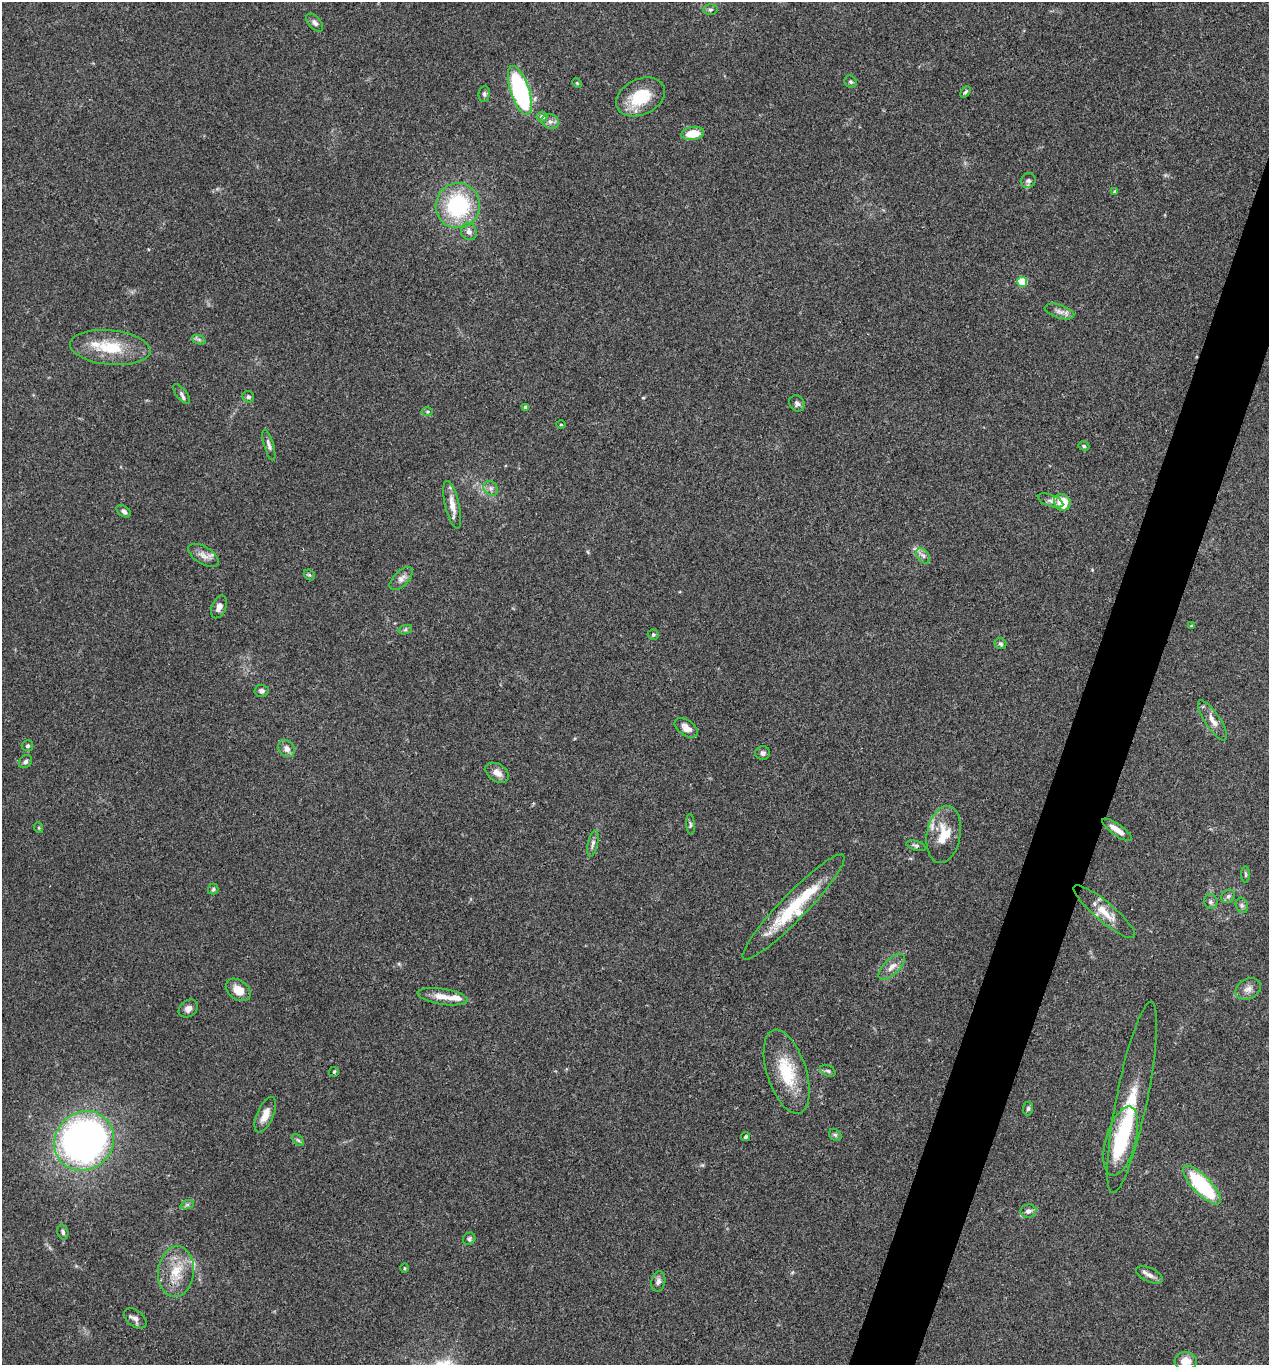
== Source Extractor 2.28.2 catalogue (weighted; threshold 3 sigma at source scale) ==
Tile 10 of 4 x 4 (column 2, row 3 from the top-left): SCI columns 1403-2669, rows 1369-2731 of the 5470 x 5459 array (HDU 1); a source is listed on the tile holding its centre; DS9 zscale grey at full resolution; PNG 1271 x 1367 px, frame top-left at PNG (2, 2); each listed source drawn as its Kron ellipse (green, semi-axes under 4 px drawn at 4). Shown black and unused: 4% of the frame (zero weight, under 3 of 4 exposures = <1% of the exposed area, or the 3 px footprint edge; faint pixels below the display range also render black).
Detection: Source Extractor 2.28.2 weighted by HDU 2 'WHT'; one run over the whole footprint, this tile lists its part. Background 0.0779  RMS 0.0059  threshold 0.0268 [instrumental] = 3 sigma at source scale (4.5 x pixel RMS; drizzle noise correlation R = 1.50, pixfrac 1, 0.05/0.05 arcsec/px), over >= 5 px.
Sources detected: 95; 1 inside a brighter object's white glare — neither listed nor drawn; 5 inside a brighter listed object's ellipse — not listed separately; the other 89 listed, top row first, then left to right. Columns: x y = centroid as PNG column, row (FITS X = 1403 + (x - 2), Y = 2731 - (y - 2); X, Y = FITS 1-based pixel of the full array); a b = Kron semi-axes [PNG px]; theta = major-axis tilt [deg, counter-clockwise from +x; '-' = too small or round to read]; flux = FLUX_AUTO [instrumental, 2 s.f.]
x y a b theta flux
710 10 7 5 -1 1.3
315 23 11 6 -48 2.4
851 82 6 5 - 1.1
577 83 5 3 - 0.65
520 91 25 9 -72 87
965 92 6 4 49 0.87
484 94 8 5 83 1.3
641 97 25 18 26 22
542 117 5 5 - 2
550 121 9 7 -21 2.4
693 133 11 6 9 12
1028 181 8 7 - 1.9
1115 192 4 4 - 1
458 206 22 22 - 53
469 232 9 7 -59 2.8
1022 282 5 5 - 25
1059 311 15 6 -17 3.3
199 340 7 4 -19 1.3
110 348 40 17 -6 25
181 394 11 5 -52 1.9
248 397 6 5 - 1.5
797 403 9 7 -55 2
526 408 4 4 - 2.5
427 411 5 3 - 0.7
561 425 5 3 - 0.56
269 445 16 5 -73 2.3
1084 446 6 4 -19 0.87
491 488 8 6 -47 2.2
1051 501 13 6 -20 2.5
1062 502 9 8 - 14
452 505 24 7 -77 6.3
124 511 8 5 -36 1.7
203 555 17 8 -32 4.7
923 556 8 5 -54 2.1
309 575 6 5 - 0.81
401 579 14 7 45 3
219 607 12 7 68 3.3
1192 626 4 3 - 0.8
405 630 7 4 19 1
653 635 5 5 - 0.93
1001 644 6 5 - 1.2
262 691 7 6 - 1.7
1213 720 24 7 -56 5.5
686 728 13 7 -35 4.6
28 746 6 5 - 1.4
287 749 9 7 -49 3.4
763 753 7 7 - 1.8
25 762 7 5 46 1.5
497 773 13 8 -34 4.8
690 824 10 4 -85 1.2
39 828 5 3 - 0.64
1117 830 17 5 -35 6.1
944 834 29 16 80 16
593 844 13 5 77 2.2
916 846 10 5 -17 1.4
1246 875 8 4 -89 0.9
213 889 5 5 - 0.93
1228 896 7 6 - 1.7
1211 902 7 6 - 1.6
1242 905 8 6 -70 1.5
794 907 72 13 46 35
1104 912 39 9 -40 10
892 967 16 7 45 4.7
1248 989 13 10 29 3.9
238 990 14 9 -36 7.9
443 997 25 8 -9 7.2
188 1009 10 8 38 3
828 1071 8 5 -30 1.2
334 1072 5 4 - 0.7
787 1072 43 19 -72 27
1132 1097 98 15 79 30
1028 1108 7 5 87 1.1
265 1115 19 8 66 6.2
835 1135 7 5 -43 1.2
745 1137 5 4 - 0.94
298 1140 7 4 -44 1.1
84 1141 31 28 44 300
1121 1141 36 15 74 42
1202 1185 25 9 -46 56
187 1205 7 4 18 1.2
1028 1211 8 6 8 2.5
63 1232 7 5 -73 1.4
469 1239 7 6 - 1.4
405 1268 4 3 - 0.53
176 1272 25 18 84 16
1149 1275 14 7 -25 3.1
658 1281 10 7 79 2.2
135 1318 12 8 -38 3
1186 1361 11 9 -3 6.4
Isophote crosses this tile's border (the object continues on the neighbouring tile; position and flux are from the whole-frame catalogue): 1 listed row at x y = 1186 1361